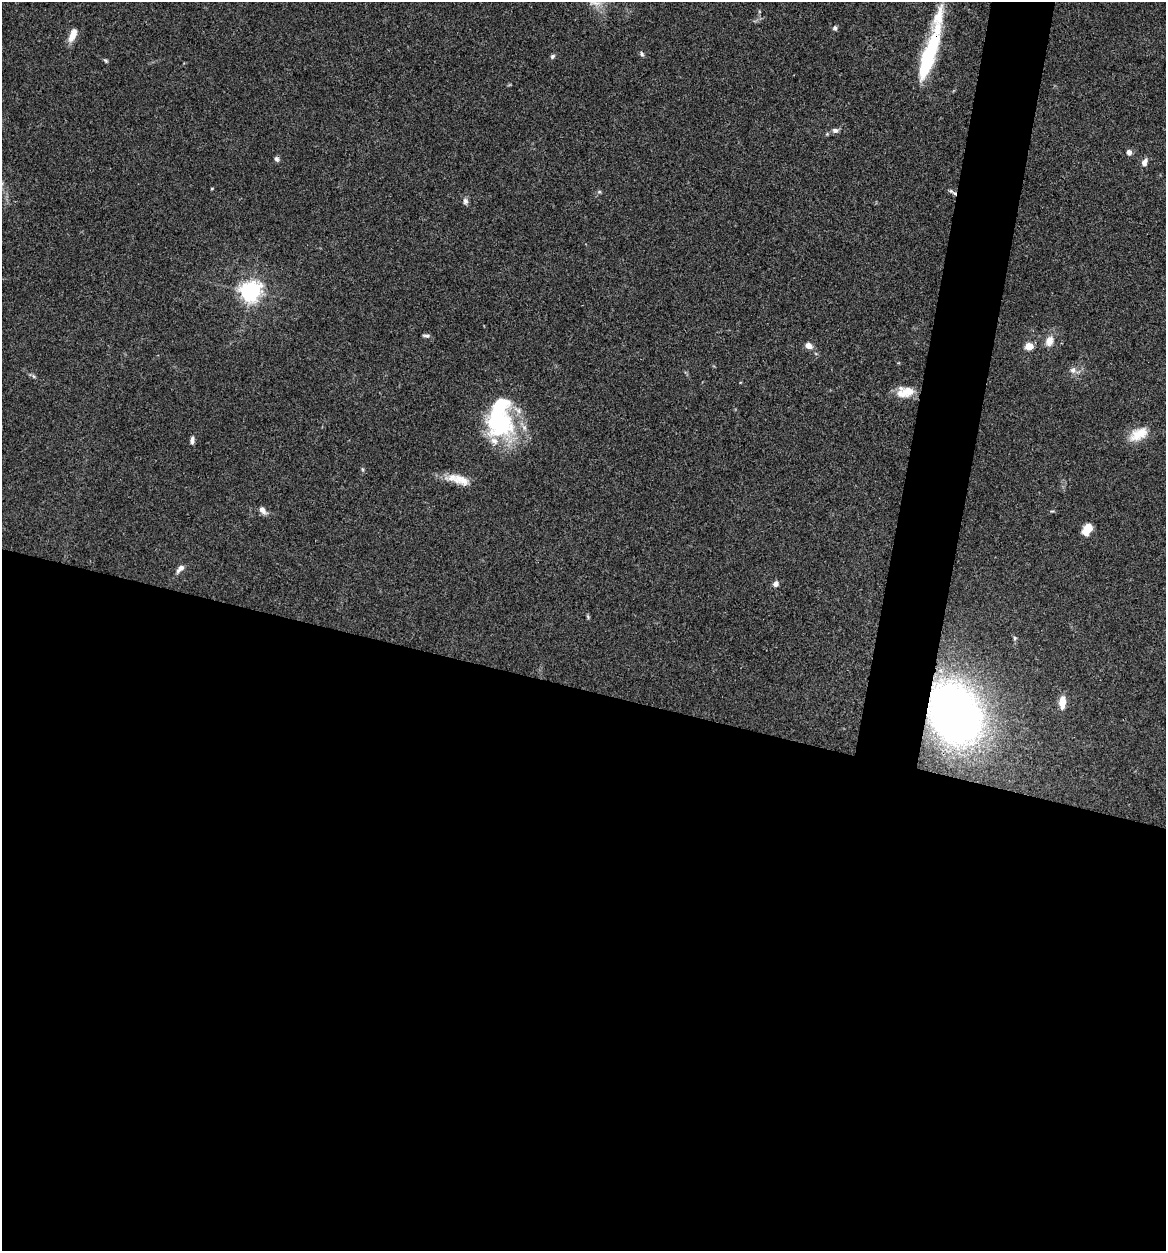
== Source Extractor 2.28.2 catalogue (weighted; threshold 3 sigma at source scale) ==
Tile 14 of 4 x 4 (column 2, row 4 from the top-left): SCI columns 1289-2452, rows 5-1253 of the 5024 x 5001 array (HDU 1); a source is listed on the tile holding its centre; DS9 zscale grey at full resolution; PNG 1168 x 1253 px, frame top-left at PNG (2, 2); no overlay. Shown black and unused: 48% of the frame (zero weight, under 3 of 4 exposures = <1% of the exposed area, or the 3 px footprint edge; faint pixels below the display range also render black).
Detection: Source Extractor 2.28.2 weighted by HDU 2 'WHT'; one run over the whole footprint, this tile lists its part. Background 0.0777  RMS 0.0062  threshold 0.0278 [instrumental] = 3 sigma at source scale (4.5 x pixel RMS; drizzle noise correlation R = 1.50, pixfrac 1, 0.05/0.05 arcsec/px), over >= 5 px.
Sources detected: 41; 3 inside a brighter object's white glare — not listed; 3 inside a brighter listed object's ellipse — not listed separately; the other 35 listed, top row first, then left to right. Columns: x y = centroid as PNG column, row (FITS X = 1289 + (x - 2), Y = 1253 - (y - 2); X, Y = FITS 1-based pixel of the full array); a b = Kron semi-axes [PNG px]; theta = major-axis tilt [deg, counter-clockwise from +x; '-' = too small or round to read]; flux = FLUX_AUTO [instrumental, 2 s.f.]
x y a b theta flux
938 17 92 15 81 28
835 28 7 5 -71 1.3
73 35 19 8 66 6
642 54 6 5 - 1.2
552 56 7 5 46 1.3
927 60 25 15 77 28
105 61 7 4 -44 0.9
835 130 8 6 -6 2.2
1129 152 6 5 - 3
276 159 7 6 - 1.5
1144 162 11 7 65 3.1
212 188 4 3 - 0.49
951 191 11 4 -40 1.5
599 192 6 4 18 0.81
465 201 9 7 90 1.9
250 291 7 7 - 390
426 336 9 4 -8 1.4
1049 341 13 10 70 5.6
808 346 8 6 -22 4.2
1029 346 5 5 - 18
1073 370 9 8 - 2.7
33 376 6 4 -70 0.93
905 392 21 12 5 11
499 421 40 37 -39 63
1139 434 25 13 30 12
192 440 9 5 82 2.1
452 477 20 12 1 8.3
262 510 10 6 -48 3.6
1087 529 12 8 56 7.9
180 569 13 6 45 3
775 584 7 6 - 2.6
588 617 6 4 -49 0.81
1015 638 5 5 - 0.95
1062 702 12 6 87 8
954 713 43 33 -64 430
Overlapping masked pixels (flux is a lower limit): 2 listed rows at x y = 938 17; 954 713